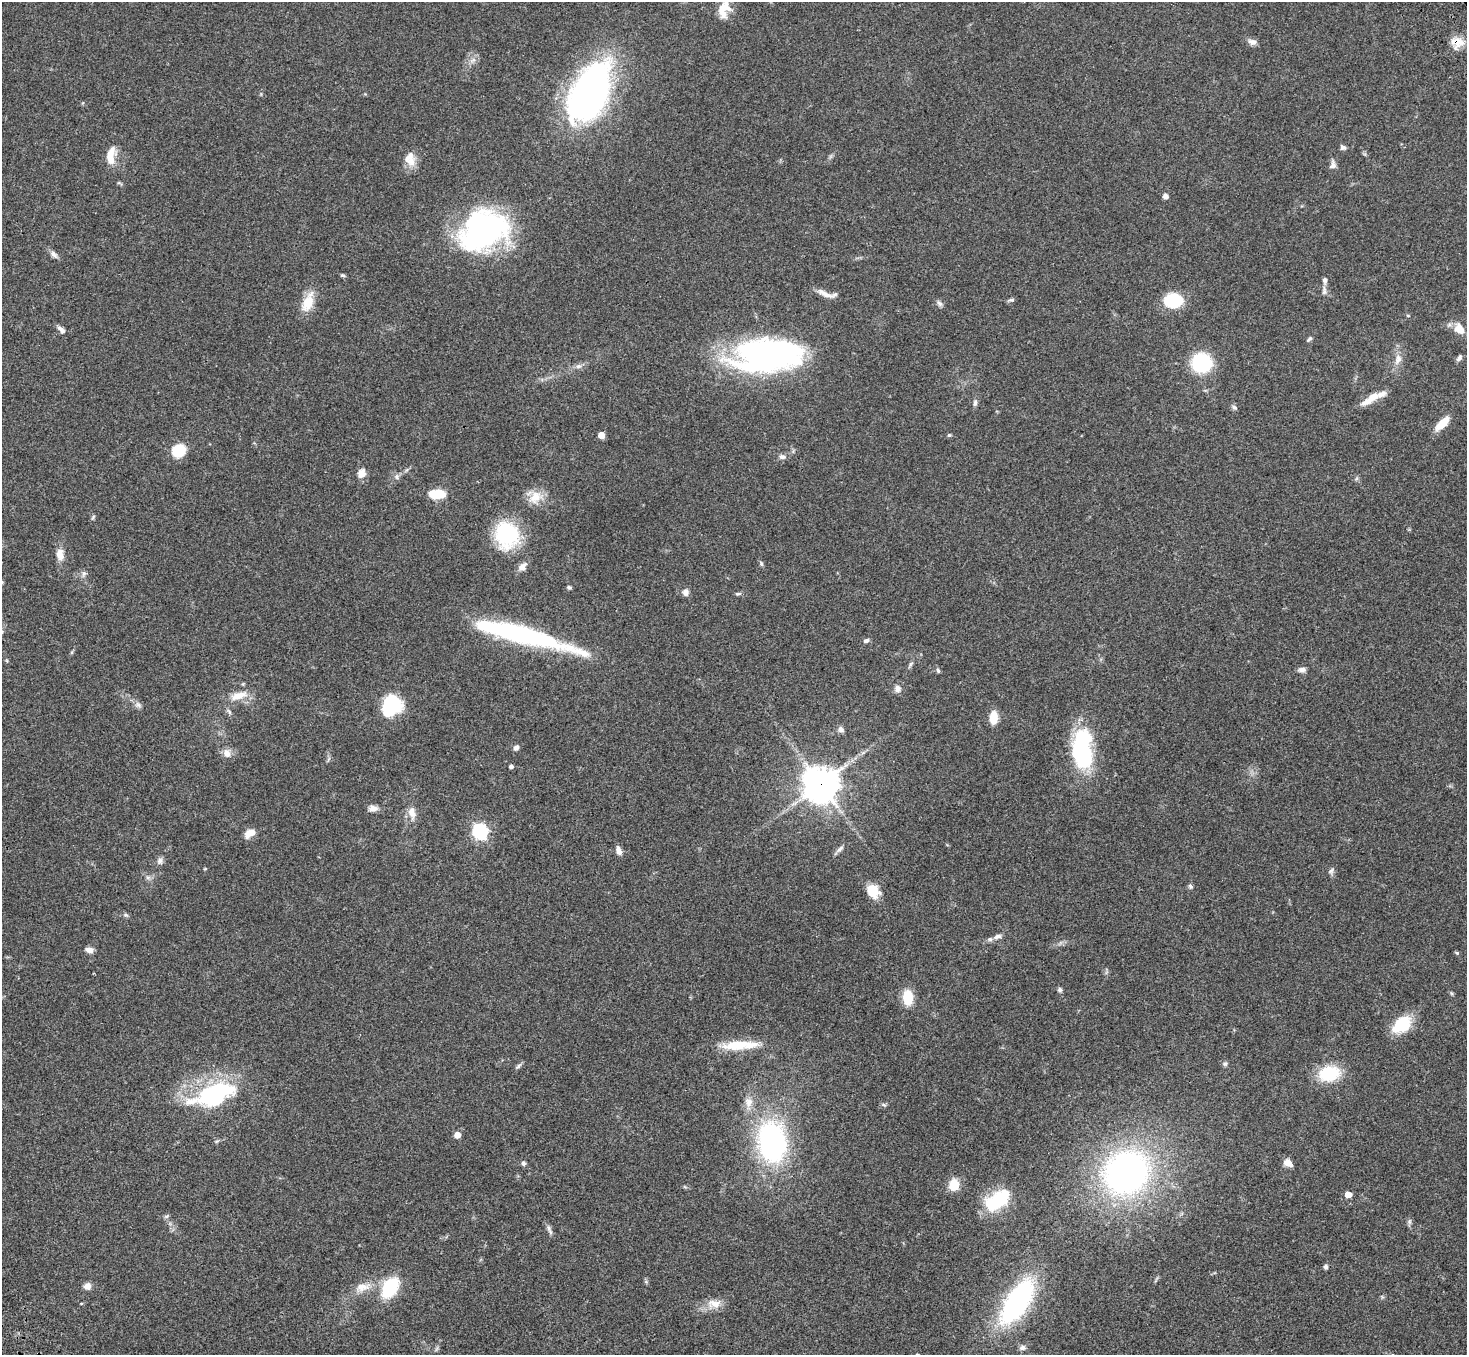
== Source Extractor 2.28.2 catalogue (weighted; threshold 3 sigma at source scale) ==
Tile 7 of 4 x 4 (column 3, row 2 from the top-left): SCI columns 3036-4500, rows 3084-4436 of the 6068 x 6028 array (HDU 1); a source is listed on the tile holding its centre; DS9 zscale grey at full resolution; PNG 1469 x 1357 px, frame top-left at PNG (2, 2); no overlay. Shown black and unused: <1% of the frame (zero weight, under 3 of 4 exposures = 6% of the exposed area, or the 3 px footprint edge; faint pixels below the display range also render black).
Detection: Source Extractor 2.28.2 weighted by HDU 2 'WHT'; one run over the whole footprint, this tile lists its part. Background 0.0472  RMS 0.0054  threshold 0.0241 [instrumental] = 3 sigma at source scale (4.5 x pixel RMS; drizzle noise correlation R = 1.50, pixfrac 1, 0.05/0.05 arcsec/px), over >= 5 px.
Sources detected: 113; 3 inside a brighter object's white glare — not listed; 3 inside a brighter listed object's ellipse — not listed separately; the other 107 listed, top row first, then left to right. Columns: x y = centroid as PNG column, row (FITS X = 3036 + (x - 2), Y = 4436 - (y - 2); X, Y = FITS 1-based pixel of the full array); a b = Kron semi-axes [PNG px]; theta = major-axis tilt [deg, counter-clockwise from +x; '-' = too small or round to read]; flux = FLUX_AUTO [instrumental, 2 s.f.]
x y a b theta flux
723 9 20 15 66 8.7
1252 42 11 8 -12 2.4
1457 42 17 14 -9 6.6
590 93 53 28 65 240
1343 147 7 6 - 1.4
111 156 24 10 83 8.3
410 159 19 13 -77 6.6
1333 165 12 8 77 2.1
1165 196 4 4 - 3
483 230 54 38 27 110
54 255 12 6 -46 2.1
343 275 7 4 -20 0.79
1324 291 12 6 -89 2
826 294 26 7 -16 4.5
1011 300 9 4 0 0.91
1173 300 14 11 1 27
308 302 26 12 70 9.9
939 303 9 6 -50 1.5
1459 329 15 11 -58 5.6
61 330 12 6 -45 2
1309 339 8 5 49 1.1
768 355 70 31 3 160
1459 358 8 5 51 1.4
1398 359 16 9 73 4
1202 363 16 16 - 40
578 366 8 6 19 1.7
1371 399 27 9 35 7.3
975 403 8 5 87 1.4
1234 407 7 6 - 1.3
1442 423 18 7 44 8
601 435 5 5 - 7.1
949 435 5 4 - 0.66
179 451 12 11 - 15
782 457 9 7 -7 1.8
362 473 11 10 - 3.8
396 477 8 5 85 1.4
437 494 16 8 -1 14
535 497 19 15 39 8.1
93 517 7 3 54 0.73
507 534 26 22 -76 43
60 554 15 9 -87 4.9
761 564 7 5 -83 0.82
522 567 12 9 59 3.1
84 573 8 6 88 1.5
569 587 5 4 - 0.92
686 592 8 7 - 2.4
738 594 8 4 8 0.82
521 635 101 14 -15 100
866 641 7 5 21 1.4
911 664 9 5 66 1.1
1302 670 9 6 8 2.1
938 671 6 5 - 0.91
898 688 9 8 - 2.6
239 695 23 9 17 7.4
393 702 24 16 -71 23
138 705 10 7 -42 1.9
229 712 7 5 -60 1.1
993 717 12 7 87 8.3
841 729 8 7 - 1.8
516 748 7 6 - 1.6
1082 749 46 21 -89 51
227 753 12 9 -69 3.3
511 766 4 4 - 1.8
820 784 11 11 - 1100
373 808 12 8 -3 2.8
412 813 17 10 -79 4.8
480 831 7 6 - 120
250 833 14 8 31 4.8
840 849 12 5 45 1.7
619 851 10 6 -71 2.8
160 861 10 7 86 1.8
1331 871 9 6 73 1.4
148 877 7 4 18 1.1
1190 886 6 5 - 1
873 891 15 11 -49 11
126 915 6 5 - 0.94
997 936 13 6 17 2.1
89 950 10 6 -11 2.4
1457 953 5 5 - 0.61
1060 990 6 5 - 1.2
908 997 15 10 -89 13
1402 1024 23 15 34 18
737 1045 40 12 6 15
1225 1064 7 5 21 0.99
518 1066 10 4 47 1.2
1329 1073 18 14 10 26
212 1095 47 26 22 61
748 1102 13 11 -87 4.7
884 1105 7 4 -18 0.78
457 1135 5 4 - 6.3
772 1142 33 23 -83 110
523 1163 6 5 - 1.2
1288 1163 10 7 -32 4.1
1126 1172 42 37 37 180
954 1185 11 10 - 10
1348 1194 5 4 - 7.1
1000 1199 21 18 58 24
166 1216 8 4 9 0.88
1409 1221 8 4 81 1.1
549 1230 15 5 -67 1.7
1326 1267 6 5 - 1.1
87 1286 9 8 - 2.8
362 1287 20 11 11 6.8
390 1288 19 12 59 29
1017 1302 42 19 57 98
714 1303 21 12 -6 6
1022 1348 9 7 6 1.9
Overlapping masked pixels (flux is a lower limit): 2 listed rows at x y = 1457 42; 820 784
Isophote crosses this tile's border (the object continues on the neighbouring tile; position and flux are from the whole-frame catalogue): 1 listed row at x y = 723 9